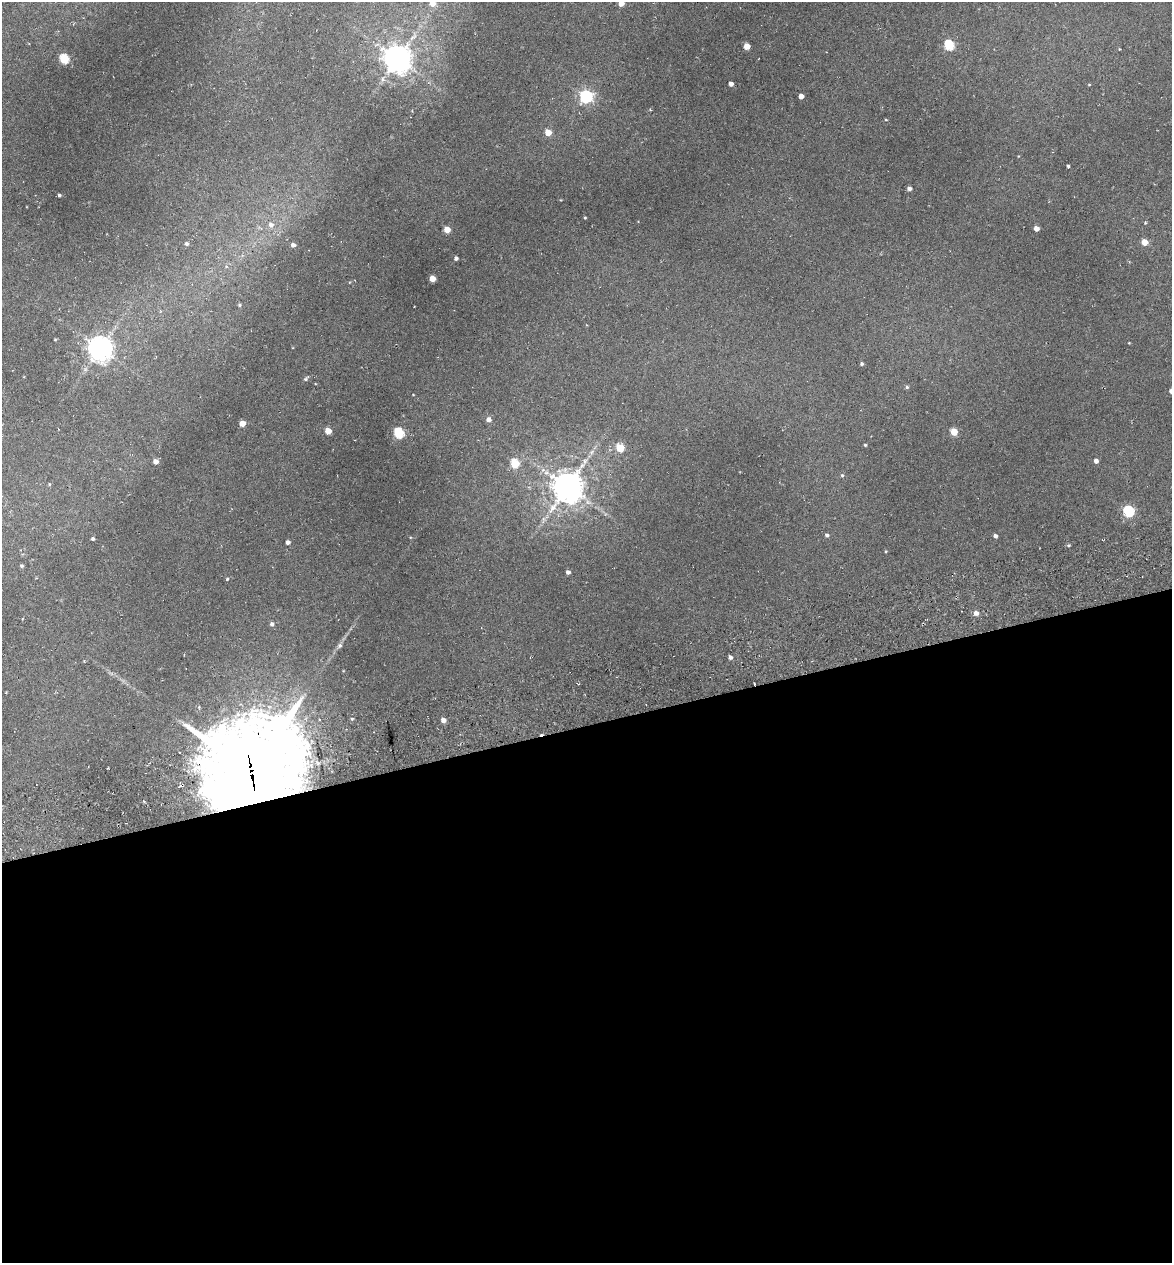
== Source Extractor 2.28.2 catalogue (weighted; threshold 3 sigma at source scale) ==
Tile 15 of 4 x 4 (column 3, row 4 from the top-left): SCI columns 2486-3655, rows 76-1336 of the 4922 x 5194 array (HDU 1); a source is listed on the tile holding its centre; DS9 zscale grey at full resolution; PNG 1174 x 1265 px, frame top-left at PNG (2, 2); no overlay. Shown black and unused: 43% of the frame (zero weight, under 3 of 6 exposures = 5% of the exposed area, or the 3 px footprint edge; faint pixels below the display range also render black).
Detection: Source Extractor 2.28.2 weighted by HDU 2 'WHT'; one run over the whole footprint, this tile lists its part. Background 0.045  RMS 0.0048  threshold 0.0197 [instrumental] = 3 sigma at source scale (4.09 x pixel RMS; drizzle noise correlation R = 1.36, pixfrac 0.8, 0.0396/0.0396 arcsec/px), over >= 5 px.
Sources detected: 66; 1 cosmic-ray / hot-pixel residue — not listed; the other 65 listed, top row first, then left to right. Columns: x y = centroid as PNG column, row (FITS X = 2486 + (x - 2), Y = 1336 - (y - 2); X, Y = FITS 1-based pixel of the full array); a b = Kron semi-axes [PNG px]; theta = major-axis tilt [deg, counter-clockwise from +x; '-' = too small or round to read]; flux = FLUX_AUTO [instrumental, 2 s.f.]
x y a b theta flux
432 3 5 5 - 3.5
621 3 5 4 - 3.2
949 45 6 5 - 26
747 46 5 4 - 5.5
1119 49 4 2 - 0.31
397 58 8 8 - 630
64 59 5 5 - 26
731 84 4 4 - 2
1089 84 4 3 - 0.3
586 96 6 6 - 75
801 96 4 4 - 2.9
886 120 4 3 - 0.33
548 132 5 4 - 6.7
1068 166 3 3 - 0.59
909 189 4 4 - 1.6
59 195 3 3 - 0.66
585 218 3 3 - 0.38
271 225 8 7 - 2.2
1036 228 4 4 - 2.9
447 230 4 4 - 5.2
1144 242 5 4 - 6.2
186 244 5 5 - 0.89
293 245 4 4 - 1.6
456 258 4 3 - 1.2
432 278 4 4 - 5.9
239 305 5 4 - 0.55
55 340 4 3 - 0.37
100 348 8 8 - 460
862 364 3 3 - 0.85
306 379 6 5 - 0.87
907 387 5 4 - 0.73
1171 391 4 4 - 2
488 419 5 5 - 2
242 423 5 4 - 5.1
58 429 3 2 - 0.24
328 431 5 4 - 6
954 432 5 4 - 9.6
399 433 6 5 - 30
865 445 3 3 - 0.48
620 448 5 5 - 14
592 452 7 4 71 1
156 461 5 4 - 2.6
1096 461 4 4 - 1.8
515 463 5 5 - 18
842 475 5 4 - 0.64
49 484 5 4 - 0.47
567 486 9 9 - 860
1128 511 6 5 - 39
543 519 7 4 -89 1
827 535 5 4 - 0.99
995 536 4 3 - 1.4
93 539 4 4 - 0.83
288 542 4 4 - 1.4
1068 545 5 3 - 0.59
886 551 4 3 - 0.35
21 566 5 5 - 0.63
568 572 4 4 - 1.6
227 579 4 4 - 0.46
976 613 5 5 - 2.6
272 624 5 5 - 1.2
339 646 7 6 - 1.1
730 657 4 4 - 1.3
352 719 4 3 - 0.44
443 720 4 4 - 2.7
251 770 33 28 39 7100
Overlapping masked pixels (flux is a lower limit): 1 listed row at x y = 251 770
Isophote crosses this tile's border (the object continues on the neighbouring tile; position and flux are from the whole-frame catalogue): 3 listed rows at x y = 432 3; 621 3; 1171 391